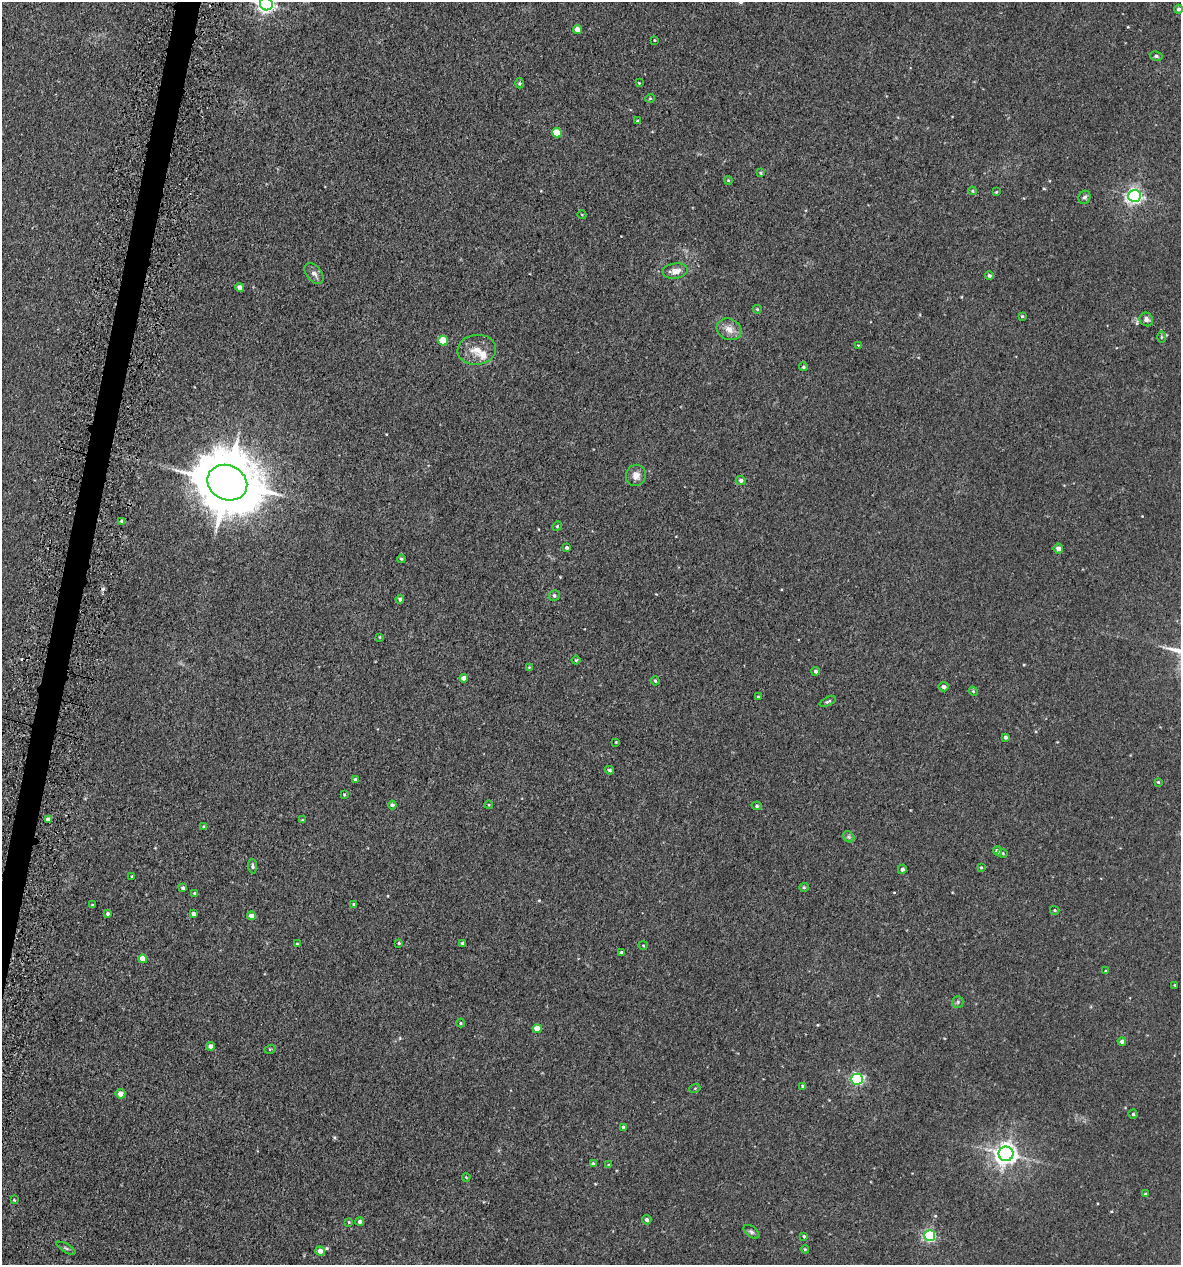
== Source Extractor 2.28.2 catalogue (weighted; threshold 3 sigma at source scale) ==
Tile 7 of 4 x 4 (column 3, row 2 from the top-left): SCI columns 2694-3872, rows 2574-3836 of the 5222 x 5150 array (HDU 1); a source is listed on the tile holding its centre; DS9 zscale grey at full resolution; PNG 1183 x 1267 px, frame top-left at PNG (2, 2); each listed source drawn as its Kron ellipse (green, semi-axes under 4 px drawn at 4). Shown black and unused: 2% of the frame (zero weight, under 3 of 5 exposures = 5% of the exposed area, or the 3 px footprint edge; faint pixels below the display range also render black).
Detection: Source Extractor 2.28.2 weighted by HDU 2 'WHT'; one run over the whole footprint, this tile lists its part. Background 0.0181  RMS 0.0034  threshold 0.0152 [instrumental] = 3 sigma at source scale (4.5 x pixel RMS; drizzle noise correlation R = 1.50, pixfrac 1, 0.05/0.05 arcsec/px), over >= 5 px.
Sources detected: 115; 1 cosmic-ray / hot-pixel residue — neither listed nor drawn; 1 inside a brighter listed object's ellipse — not listed separately; the other 113 listed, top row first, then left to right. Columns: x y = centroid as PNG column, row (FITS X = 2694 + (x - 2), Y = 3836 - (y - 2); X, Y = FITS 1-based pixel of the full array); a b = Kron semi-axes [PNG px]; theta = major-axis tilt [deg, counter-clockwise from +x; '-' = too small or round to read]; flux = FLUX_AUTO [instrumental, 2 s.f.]
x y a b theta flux
266 4 6 6 - 130
1178 9 4 4 - 0.89
578 29 4 4 - 2.9
654 40 3 2 - 0.25
1156 56 6 4 -11 0.63
520 83 5 3 - 0.36
639 83 3 3 - 0.23
650 98 5 4 - 0.39
638 121 3 3 - 0.64
557 133 5 4 - 8
760 173 4 4 - 0.46
728 180 4 3 - 0.32
972 191 4 3 - 0.37
996 192 4 3 - 0.24
1135 196 6 6 - 100
1084 197 7 6 - 1.1
582 215 4 3 - 0.24
675 271 13 7 7 2.6
314 273 12 7 -52 1.6
989 276 4 4 - 0.6
240 287 4 4 - 1.6
757 309 4 4 - 0.42
1022 316 4 3 - 0.46
1146 319 7 6 - 1.4
729 329 13 10 -27 3.1
1161 337 6 4 89 0.46
443 341 5 4 - 8.6
858 345 4 2 - 0.23
477 350 19 15 5 4.8
803 367 4 4 - 0.59
636 475 11 10 - 2.4
741 480 5 4 - 0.94
227 483 20 17 -26 2200
122 521 3 3 - 1.1
557 526 5 4 - 0.39
567 548 4 4 - 0.65
1058 548 5 5 - 1.9
401 559 4 3 - 0.4
554 595 5 5 - 0.76
400 599 4 4 - 0.79
380 637 4 2 - 0.27
576 660 4 4 - 0.38
529 667 4 4 - 0.29
816 671 4 4 - 0.83
464 678 4 4 - 2.2
655 681 5 4 - 0.46
944 687 5 4 - 1
973 691 5 3 - 0.37
758 697 3 3 - 0.34
828 701 9 4 24 0.59
1005 737 3 3 - 0.76
616 742 3 3 - 0.27
609 770 4 4 - 0.62
355 779 4 4 - 0.62
1158 782 4 4 - 0.36
344 795 4 3 - 0.34
392 805 4 4 - 1.1
489 805 4 3 - 0.26
757 806 5 4 - 0.53
48 819 4 3 - 1.2
302 820 4 3 - 0.27
204 827 3 3 - 0.48
849 837 6 5 - 0.68
997 851 4 4 - 1.3
1003 853 5 4 - 0.49
252 866 7 4 -86 0.62
981 867 4 3 - 0.34
902 869 5 4 - 0.97
132 876 3 2 - 0.3
804 887 5 4 - 0.39
183 888 4 3 - 0.74
195 893 4 3 - 0.43
354 904 4 4 - 0.77
92 905 3 3 - 0.4
1055 910 5 4 - 0.48
108 914 4 4 - 0.63
194 914 4 3 - 1.2
251 916 4 4 - 2.2
399 943 3 2 - 0.33
463 943 4 3 - 0.86
297 944 3 3 - 0.38
643 945 5 3 - 0.33
621 952 3 3 - 0.53
143 959 4 4 - 4.9
1105 971 3 3 - 0.28
1175 985 3 3 - 0.31
958 1002 6 5 - 0.58
461 1023 4 4 - 0.33
537 1029 4 4 - 4.5
1122 1042 4 4 - 1.1
211 1046 4 4 - 1.6
270 1049 6 3 17 0.38
857 1079 6 5 - 43
803 1086 4 3 - 0.65
695 1088 5 3 - 0.33
120 1094 5 5 - 2.5
1133 1114 4 4 - 0.5
623 1127 4 3 - 0.73
1006 1154 7 7 - 250
593 1164 4 4 - 0.69
609 1165 4 3 - 0.52
466 1177 4 3 - 0.27
1145 1194 4 3 - 0.32
14 1200 3 3 - 0.25
647 1220 5 4 - 0.88
349 1222 4 3 - 0.3
360 1222 4 4 - 0.83
751 1232 9 5 -37 0.86
804 1236 3 3 - 0.48
930 1236 5 5 - 44
66 1248 11 3 -30 0.58
805 1249 4 3 - 0.33
320 1251 5 4 - 2.2
Isophote crosses this tile's border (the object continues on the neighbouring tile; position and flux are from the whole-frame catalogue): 1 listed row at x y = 266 4